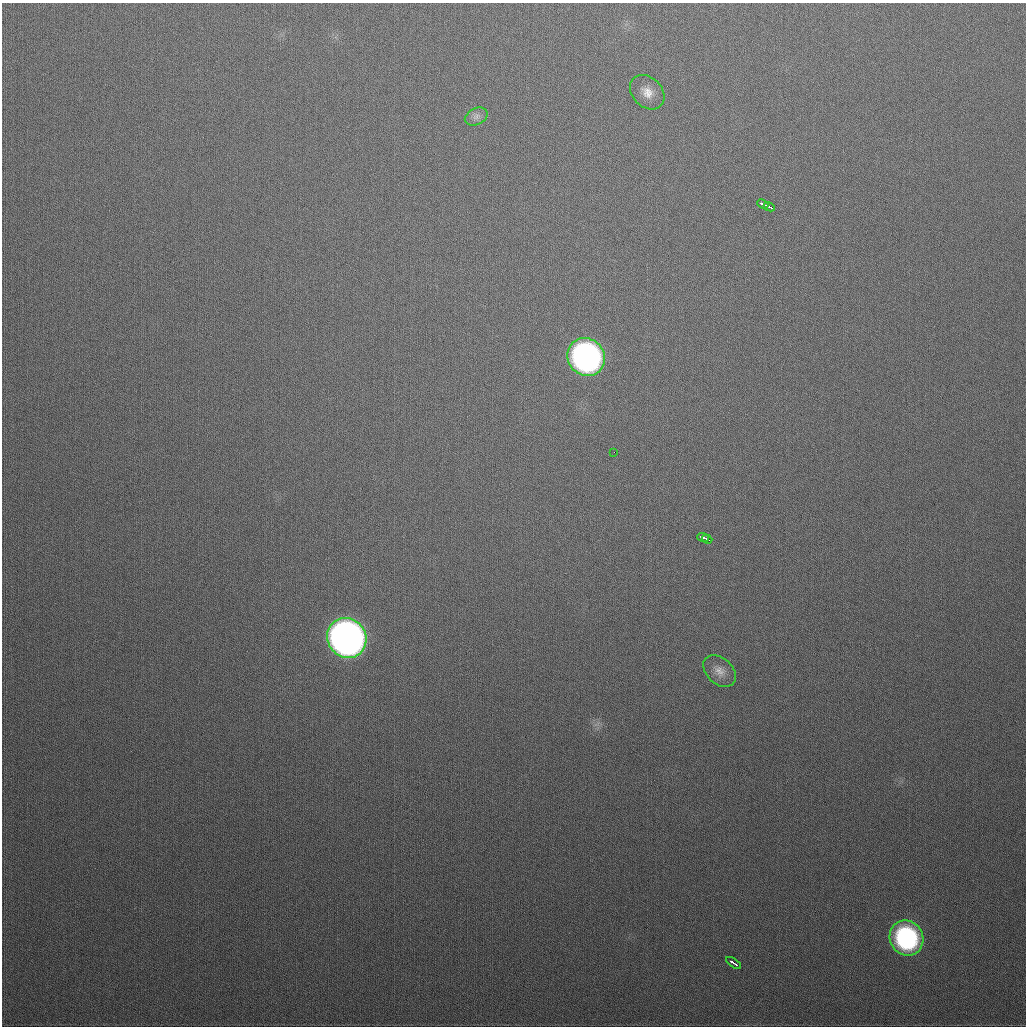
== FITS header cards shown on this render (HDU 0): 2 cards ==
NAXIS1  =                 1024
NAXIS2  =                 1024

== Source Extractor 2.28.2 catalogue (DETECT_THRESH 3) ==
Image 1024 x 1024 px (HDU 0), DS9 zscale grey, 1 PNG px = 1 image px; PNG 1028 x 1028 px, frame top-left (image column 1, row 1024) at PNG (2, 3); each listed source drawn as its Kron ellipse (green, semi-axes under 4 px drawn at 4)
Background 331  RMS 13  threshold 38.7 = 3 sigma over >= 5 px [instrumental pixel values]
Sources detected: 12; all 12 listed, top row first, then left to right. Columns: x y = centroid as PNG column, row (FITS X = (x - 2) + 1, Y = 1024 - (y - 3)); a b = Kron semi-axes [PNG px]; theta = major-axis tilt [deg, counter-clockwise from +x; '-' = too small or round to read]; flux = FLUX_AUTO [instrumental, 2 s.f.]
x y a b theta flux
647 92 19 15 -45 13000
476 117 12 8 26 4800
763 204 6 3 -25 3400
769 207 6 3 -27 6700
586 357 19 18 - 330000
614 452 2 2 - 2500
703 537 6 3 -19 4300
707 539 5 2 - 3600
347 638 20 19 - 730000
720 671 19 13 -43 10000
906 938 18 16 -60 120000
734 963 8 3 -33 5400